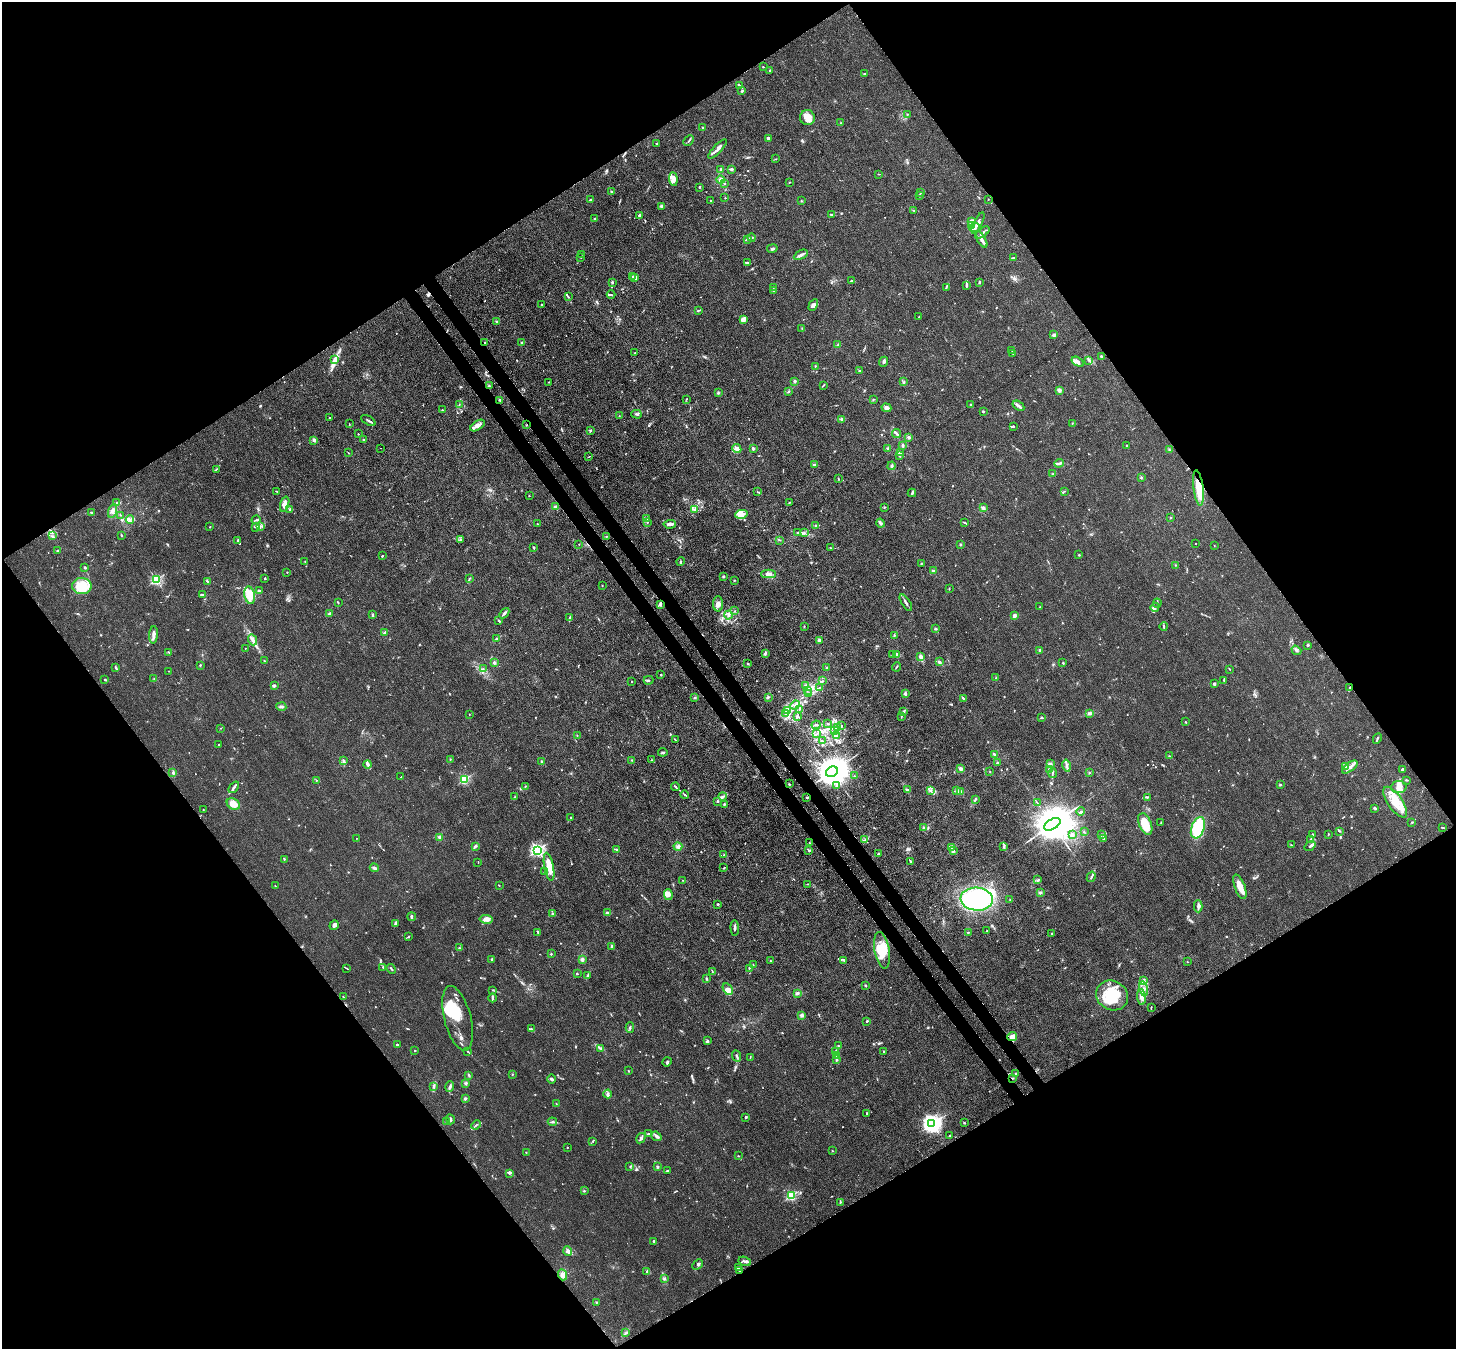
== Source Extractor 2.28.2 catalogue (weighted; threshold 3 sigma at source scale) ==
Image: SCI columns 78-5892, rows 348-5734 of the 5972 x 5944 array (HDU 1 of 3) = the unmasked area's bounding box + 8 px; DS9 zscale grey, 4 x 4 block average (1 PNG px = mean of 4 x 4 image px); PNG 1458 x 1351 px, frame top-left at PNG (2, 2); each listed source drawn as its Kron ellipse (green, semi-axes under 4 px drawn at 4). Shown black and unused: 50% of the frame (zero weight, under 3 of 4 exposures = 7% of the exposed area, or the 3 px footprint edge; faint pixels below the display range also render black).
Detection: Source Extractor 2.28.2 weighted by HDU 2 'WHT'. Background 0.021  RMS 0.0029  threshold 0.013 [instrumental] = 3 sigma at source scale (4.5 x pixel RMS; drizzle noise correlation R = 1.50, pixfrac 1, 0.05/0.05 arcsec/px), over >= 5 px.
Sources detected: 889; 4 too faint to see at this stretch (4 x 4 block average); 9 inside a brighter object's white glare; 13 cosmic-ray / hot-pixel residue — neither listed nor drawn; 19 coinciding with a brighter row at this scale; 92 inside a brighter listed object's ellipse — not listed separately; of the other 752, all 500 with FLUX_AUTO >= 0.788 (the completeness limit of this list) listed and drawn (252 fainter detections not listed), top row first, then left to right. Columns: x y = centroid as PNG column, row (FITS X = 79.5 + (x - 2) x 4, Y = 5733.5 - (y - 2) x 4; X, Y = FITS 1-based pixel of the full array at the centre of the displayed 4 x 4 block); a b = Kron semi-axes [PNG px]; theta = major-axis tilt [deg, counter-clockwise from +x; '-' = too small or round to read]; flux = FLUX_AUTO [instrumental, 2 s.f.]
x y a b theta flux
763 67 2 2 - 1.6
770 70 2 2 - 2.8
864 73 2 2 - 0.82
739 86 3 2 - 2.3
742 91 2 2 - 1.5
907 114 3 2 - 1.2
807 118 7 7 - 13
841 123 2 2 - 1
703 128 2 2 - 1.5
768 138 3 3 - 4.7
689 141 6 2 47 2.7
656 144 2 2 - 0.85
717 149 12 2 47 10
776 159 3 2 - 0.85
721 169 2 2 - 3.3
731 169 3 2 - 4.7
879 174 2 2 - 0.82
673 179 7 3 -84 15
720 180 4 3 - 4.4
789 182 2 2 - 0.92
725 184 2 2 - 1.4
699 187 2 2 - 2.4
611 192 2 2 - 2.3
920 193 2 2 - 1.2
919 195 2 2 - 0.9
725 198 2 2 - 0.93
988 199 2 2 - 0.82
590 200 2 2 - 1.7
711 200 2 2 - 0.96
801 201 3 2 - 0.86
662 206 3 2 - 2.7
914 210 2 2 - 1
831 214 3 2 - 1.6
639 216 3 2 - 4.4
595 219 2 2 - 2.1
972 221 3 2 - 14
978 223 11 3 63 8.3
971 225 3 3 - 4
974 228 5 2 - 9.1
983 232 8 2 37 5
752 238 4 2 - 3
748 239 3 2 - 1.6
981 239 9 3 -58 6.2
772 248 5 2 - 3.2
582 254 2 2 - 0.79
801 255 7 2 29 5.2
581 258 2 2 - 1
1013 258 3 2 - 1.1
747 263 4 2 - 2.4
632 276 2 2 - 1.2
634 278 3 2 - 14
851 281 3 2 - 1.7
612 282 3 2 - 1.5
979 282 4 2 - 1.9
966 286 3 2 - 2.5
774 287 2 2 - 0.84
946 288 2 2 - 0.92
773 291 2 2 - 1.1
611 295 4 2 - 1.9
568 297 3 2 - 1.8
542 305 2 2 - 7
813 305 6 4 60 5.5
698 310 4 2 - 2
919 317 3 2 - 1.1
743 319 4 3 - 11
497 321 2 2 - 2.8
802 328 2 2 - 0.86
1053 335 4 3 - 2.9
485 343 2 2 - 2.8
522 343 3 2 - 2.8
838 345 3 2 - 2
1012 350 2 2 - 1.1
634 353 2 2 - 0.95
1013 353 2 2 - 0.99
1101 356 3 2 - 3.2
335 360 4 4 - 4.9
1089 360 4 2 - 2.9
884 362 5 3 - 4.4
1078 362 6 3 -33 7.3
815 366 2 2 - 0.94
859 370 2 2 - 1.3
795 381 3 2 - 1.8
549 382 2 2 - 0.89
904 382 3 2 - 1.7
823 385 4 2 - 1.9
489 386 3 2 - 2
1059 390 3 3 - 4.7
788 391 3 2 - 1.7
718 393 4 2 - 1.6
686 399 3 2 - 1
500 400 2 2 - 1.5
873 400 2 2 - 0.98
970 404 2 2 - 1.3
459 405 3 2 - 1.3
1018 406 6 2 -33 5.9
886 408 5 4 - 7.6
442 410 2 2 - 1.5
983 411 2 2 - 1.5
636 414 5 2 - 2.5
619 416 2 2 - 0.89
329 418 2 2 - 1.3
842 419 3 2 - 2.5
368 420 8 2 -29 3.8
1072 423 2 2 - 0.9
349 424 2 2 - 0.79
478 425 8 4 32 11
527 425 2 2 - 1.7
1013 426 3 2 - 1.6
590 431 3 2 - 1.5
358 434 2 2 - 2.1
897 434 5 2 - 3.4
909 437 4 3 - 2.9
313 440 3 2 - 1.4
363 440 3 2 - 3.7
903 445 3 2 - 2.4
1126 445 2 2 - 3
380 448 2 2 - 0.84
737 449 5 3 - 6.4
753 449 2 2 - 17
888 449 3 2 - 2.3
1169 450 3 2 - 1.8
348 453 2 2 - 0.84
900 453 2 2 - 1.5
899 455 2 2 - 0.82
588 457 2 2 - 0.84
1059 463 5 2 - 2.6
814 465 3 2 - 2.2
892 466 4 2 - 3.2
216 469 2 2 - 0.85
1053 474 3 2 - 1.7
1141 477 2 2 - 1.3
838 479 2 2 - 0.92
1198 488 18 5 -83 31
276 491 4 2 - 1.1
1064 491 2 2 - 0.9
757 492 2 2 - 0.86
912 493 4 2 - 2.5
529 496 2 2 - 2.9
789 502 2 2 - 0.88
116 503 2 2 - 1.2
285 504 8 4 74 12
555 507 3 3 - 3.2
884 507 2 2 - 1.4
983 508 3 3 - 3.1
290 509 3 2 - 1.7
695 510 2 2 - 0.81
113 511 7 4 72 6.5
91 513 3 2 - 2
741 514 6 4 14 7.7
120 515 2 2 - 1
1171 517 2 2 - 1.1
646 519 2 2 - 1.2
130 520 4 2 - 3
256 520 4 2 - 2.4
647 522 2 2 - 0.96
964 522 3 2 - 1.6
880 523 4 2 - 3
537 524 2 2 - 1.6
670 524 6 2 4 7.9
260 526 3 2 - 3.4
816 526 3 2 - 2
210 527 2 2 - 1.1
256 527 3 2 - 2.2
798 532 3 2 - 1.7
804 533 2 2 - 0.85
121 535 2 2 - 1.4
52 536 3 2 - 1.2
606 536 3 2 - 1.1
460 539 2 2 - 1
780 540 2 2 - 0.96
238 541 4 2 - 3
579 544 2 2 - 0.8
960 544 2 2 - 1.8
1196 544 2 2 - 1.5
1214 546 2 2 - 0.87
534 547 2 2 - 3.3
830 548 2 2 - 1
57 551 2 2 - 1.3
1079 555 2 2 - 1.4
382 556 2 2 - 2.8
305 561 2 2 - 0.93
681 561 4 2 - 1.5
921 564 3 2 - 1.4
1175 565 2 2 - 0.84
85 568 3 2 - 1.8
933 571 3 2 - 2.4
287 572 2 2 - 1.1
769 574 7 4 2 10
723 577 2 2 - 1.6
469 578 2 2 - 0.91
265 579 2 2 - 2.1
156 580 2 2 - 190
734 580 2 2 - 1.1
207 581 4 2 - 1
82 586 9 8 - 42
602 586 2 2 - 0.8
949 589 2 2 - 0.82
259 591 4 2 - 3
203 595 4 2 - 4.4
250 595 9 5 -79 32
338 603 3 2 - 1.3
906 603 9 2 -58 5.6
1157 603 4 2 - 2.1
660 604 3 3 - 3.5
718 604 7 5 -89 8.3
1040 607 2 2 - 0.82
1155 607 4 2 - 3.1
735 611 2 2 - 0.8
504 613 6 2 49 3.6
329 614 3 2 - 2.1
373 615 3 2 - 2.2
728 615 4 2 - 4.4
1014 616 2 2 - 27
570 617 2 2 - 2.1
499 621 4 2 - 1.5
804 626 2 2 - 0.8
1164 626 4 2 - 2.7
935 629 2 2 - 2
384 633 3 2 - 2.4
153 635 9 2 86 8.2
894 635 3 2 - 1.4
497 639 3 2 - 2.5
252 640 6 3 -67 5.3
819 640 3 3 - 2.7
1308 645 2 2 - 2.8
245 648 2 2 - 0.91
1039 650 2 2 - 1.2
1296 650 5 3 - 3.4
169 652 2 2 - 0.79
765 653 3 2 - 3.1
896 654 3 3 - 4.7
892 655 3 2 - 2.6
921 657 4 2 - 15
264 661 2 2 - 1.5
939 662 3 3 - 3.5
494 663 3 3 - 2.9
1063 663 2 2 - 1.7
747 664 2 2 - 1.2
200 665 2 2 - 1.1
116 667 4 2 - 2.4
827 667 2 2 - 0.86
896 667 5 2 - 1.4
483 669 2 2 - 0.97
1229 669 3 2 - 0.83
169 671 2 2 - 0.99
661 675 2 2 - 1.4
996 678 2 2 - 0.99
105 679 2 2 - 1.8
154 679 2 2 - 0.81
648 680 5 2 - 2.3
1224 680 2 2 - 1.1
822 681 3 2 - 1.4
632 682 2 2 - 0.9
1214 684 3 2 - 3.9
806 685 2 2 - 0.95
274 686 3 2 - 4.1
820 687 2 2 - 0.8
1349 688 3 2 - 1.7
807 691 3 2 - 1.2
905 693 4 3 - 2.7
808 694 2 2 - 1.1
695 697 3 2 - 1.7
768 697 3 2 - 2.1
963 698 4 2 - 1.8
795 705 5 2 - 4.9
281 707 5 3 - 3.9
799 709 3 2 - 1.2
787 711 3 2 - 3.5
904 711 3 2 - 2
785 713 3 2 - 1.7
1090 713 4 3 - 3.2
469 714 2 2 - 1.1
797 716 3 2 - 2.6
901 716 2 2 - 0.88
1042 718 2 2 - 2.4
1185 722 3 2 - 1.8
828 724 2 2 - 0.87
816 725 4 2 - 2.4
842 726 2 2 - 0.8
837 727 3 2 - 1.5
221 728 2 2 - 0.97
835 731 4 3 - 5.1
817 733 4 2 - 2.7
577 735 2 2 - 0.82
837 735 2 2 - 0.8
1377 738 5 2 - 2.4
675 739 3 2 - 1.2
822 741 3 2 - 2
219 745 2 2 - 0.84
663 752 4 2 - 2.8
994 754 3 3 - 2.4
1169 756 2 2 - 0.88
450 759 2 2 - 0.86
343 760 3 2 - 1.5
632 760 3 2 - 0.96
651 760 2 2 - 1.1
542 761 2 2 - 1.6
997 763 3 2 - 3.4
368 764 4 3 - 4.5
1050 764 4 4 - 4.1
1066 766 6 2 -78 5.1
1345 767 2 2 - 6
1350 767 9 3 38 10
961 769 4 3 - 4.4
1402 769 2 2 - 3.6
1049 770 3 2 - 2.6
832 772 6 5 - 6300
990 772 2 2 - 0.8
173 773 3 2 - 2
1052 773 5 2 - 1.4
1089 773 2 2 - 1
855 776 2 2 - 0.95
401 777 3 2 - 0.93
316 780 2 2 - 0.97
464 780 2 2 - 120
1407 780 4 2 - 1.8
789 784 3 2 - 1.2
836 785 3 2 - 2.5
1280 785 2 2 - 1.4
525 786 2 2 - 0.93
234 787 6 2 53 4.7
676 787 4 2 - 3
1399 787 7 6 - 12
907 790 4 3 - 3.2
956 790 3 3 - 2.8
931 791 2 2 - 1.4
961 792 4 3 - 4.7
685 795 4 2 - 3.4
722 796 4 2 - 2.4
515 797 2 2 - 1.2
1147 797 4 2 - 1.8
807 798 2 2 - 1.4
975 800 3 2 - 1.8
717 801 2 2 - 5.3
1037 802 3 2 - 1.3
1395 802 18 7 -55 30
233 804 7 5 -31 19
724 804 3 2 - 1.6
1375 808 3 2 - 2.2
203 810 2 2 - 0.91
1081 812 4 2 - 2.9
571 817 2 2 - 1.9
1412 822 2 2 - 1.2
1161 823 2 2 - 1.1
1052 824 9 5 31 11000
1145 824 11 6 -68 34
923 828 3 2 - 1.9
1198 828 11 6 70 88
1442 828 4 2 - 1.3
1084 831 2 2 - 0.87
1339 831 2 2 - 1.2
1102 834 2 2 - 1.5
1313 834 2 2 - 1.9
1328 834 2 2 - 1.1
1072 835 3 2 - 2.7
439 837 3 2 - 3.3
357 838 2 2 - 0.84
1104 839 2 2 - 1.3
865 840 4 2 - 2.2
1311 840 4 2 - 2.2
809 843 3 2 - 1.2
1291 845 2 2 - 0.85
475 846 3 2 - 2.8
678 846 4 4 - 4.7
1310 846 6 3 36 2.8
952 847 3 2 - 3
1004 847 3 3 - 1.9
537 850 2 2 - 380
617 850 3 2 - 2.2
808 850 3 2 - 1.1
953 851 3 3 - 3.3
878 854 2 2 - 3.3
724 855 2 2 - 1.2
284 859 2 2 - 1.1
911 861 3 2 - 1.7
478 862 2 2 - 0.99
549 867 14 4 -79 29
374 868 4 2 - 5
724 868 2 2 - 1.2
545 872 2 2 - 1
1091 877 5 2 - 2.7
683 880 2 2 - 1.5
1038 880 4 2 - 1.9
807 884 3 2 - 1.4
499 885 2 2 - 1.4
275 886 2 2 - 0.97
1240 887 13 5 -69 21
1040 892 3 3 - 2.6
668 894 5 4 - 9.2
977 899 16 11 -5 210
1010 899 2 2 - 0.81
718 904 2 2 - 1.4
1198 906 6 3 89 4.5
607 913 3 2 - 1.9
553 914 2 2 - 2.3
411 917 4 2 - 5.5
486 919 6 4 -10 7.9
395 924 3 2 - 1.8
334 925 5 3 - 5
735 928 8 2 -87 4.1
987 931 2 2 - 1.3
538 932 3 2 - 2.1
968 932 2 2 - 1.9
1052 934 3 2 - 1.4
409 936 2 2 - 1.9
612 946 4 2 - 1.9
460 948 3 2 - 2
882 950 18 7 -80 41
551 954 2 2 - 1.4
492 959 2 2 - 1.9
582 959 3 3 - 3.6
844 960 4 2 - 2.3
770 961 2 2 - 1.3
1187 962 2 2 - 0.87
753 965 2 2 - 1.1
383 967 2 2 - 1.1
347 968 3 2 - 0.92
749 968 2 2 - 1.4
391 969 5 2 - 2.4
712 971 3 2 - 1.2
577 974 3 2 - 1.4
588 975 4 2 - 2.5
706 979 3 2 - 1.7
1143 980 3 2 - 2.7
865 985 2 2 - 2.2
728 989 6 4 -59 13
1144 989 8 4 -81 7.6
493 990 3 2 - 1.3
797 993 3 3 - 3.3
1112 995 16 14 -29 63
343 997 2 2 - 0.98
1141 997 8 4 -85 8.5
492 998 4 2 - 5
1151 1008 3 2 - 1.6
801 1015 4 3 - 3.7
458 1018 33 13 -75 40
867 1021 2 2 - 2.6
630 1028 5 2 - 2.5
531 1029 2 2 - 1.5
1012 1037 5 4 - 11
708 1041 3 2 - 1.8
397 1045 2 2 - 2.8
838 1046 3 2 - 1.5
600 1048 3 2 - 2.3
415 1051 2 2 - 1.2
468 1051 3 2 - 1.3
884 1051 2 2 - 1.6
836 1052 3 2 - 1.6
737 1056 6 2 -67 3.2
837 1056 3 2 - 1.8
750 1057 3 2 - 1.2
837 1060 3 2 - 1.8
667 1062 5 2 - 2.6
628 1071 3 2 - 0.88
512 1074 2 2 - 1
1015 1074 3 3 - 1.9
469 1075 3 2 - 1.9
1012 1078 2 2 - 1.4
552 1079 4 3 - 3.4
466 1083 3 3 - 2.6
433 1086 4 3 - 2.3
450 1087 5 2 - 4.3
608 1094 4 3 - 3.2
465 1098 3 3 - 2.2
556 1103 2 2 - 0.89
867 1114 4 2 - 1.4
745 1117 3 2 - 1.7
450 1119 5 2 - 5.4
446 1122 2 2 - 1.1
552 1122 4 3 - 2.7
964 1123 2 2 - 1.1
932 1124 4 3 - 630
476 1125 5 2 - 1.7
648 1133 2 2 - 1.7
656 1136 5 2 - 7.4
949 1136 3 2 - 1
641 1138 5 3 - 3.5
593 1141 3 2 - 1.1
567 1147 2 2 - 0.93
832 1151 2 2 - 3.4
526 1152 2 2 - 0.8
738 1156 2 2 - 0.94
630 1166 2 2 - 1.6
657 1167 3 2 - 2.1
667 1171 3 2 - 1.8
509 1173 4 2 - 2.1
584 1191 2 2 - 1.5
791 1196 2 2 - 170
840 1202 3 2 - 1.4
654 1241 4 2 - 2.5
568 1251 5 4 - 5.8
745 1261 6 2 -22 3.5
697 1265 6 4 45 3.8
738 1268 2 2 - 1.8
739 1271 2 2 - 1.3
647 1272 3 2 - 2.6
562 1275 5 4 - 7.4
664 1279 3 2 - 2
596 1302 2 2 - 1
626 1333 3 2 - 1.1
Overlapping masked pixels (flux is a lower limit): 9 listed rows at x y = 485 343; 527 425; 1198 488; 660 604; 1349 688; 807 798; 1012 1037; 1012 1078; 739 1271
Diffuse or blended objects may show on this block-average render without a row.